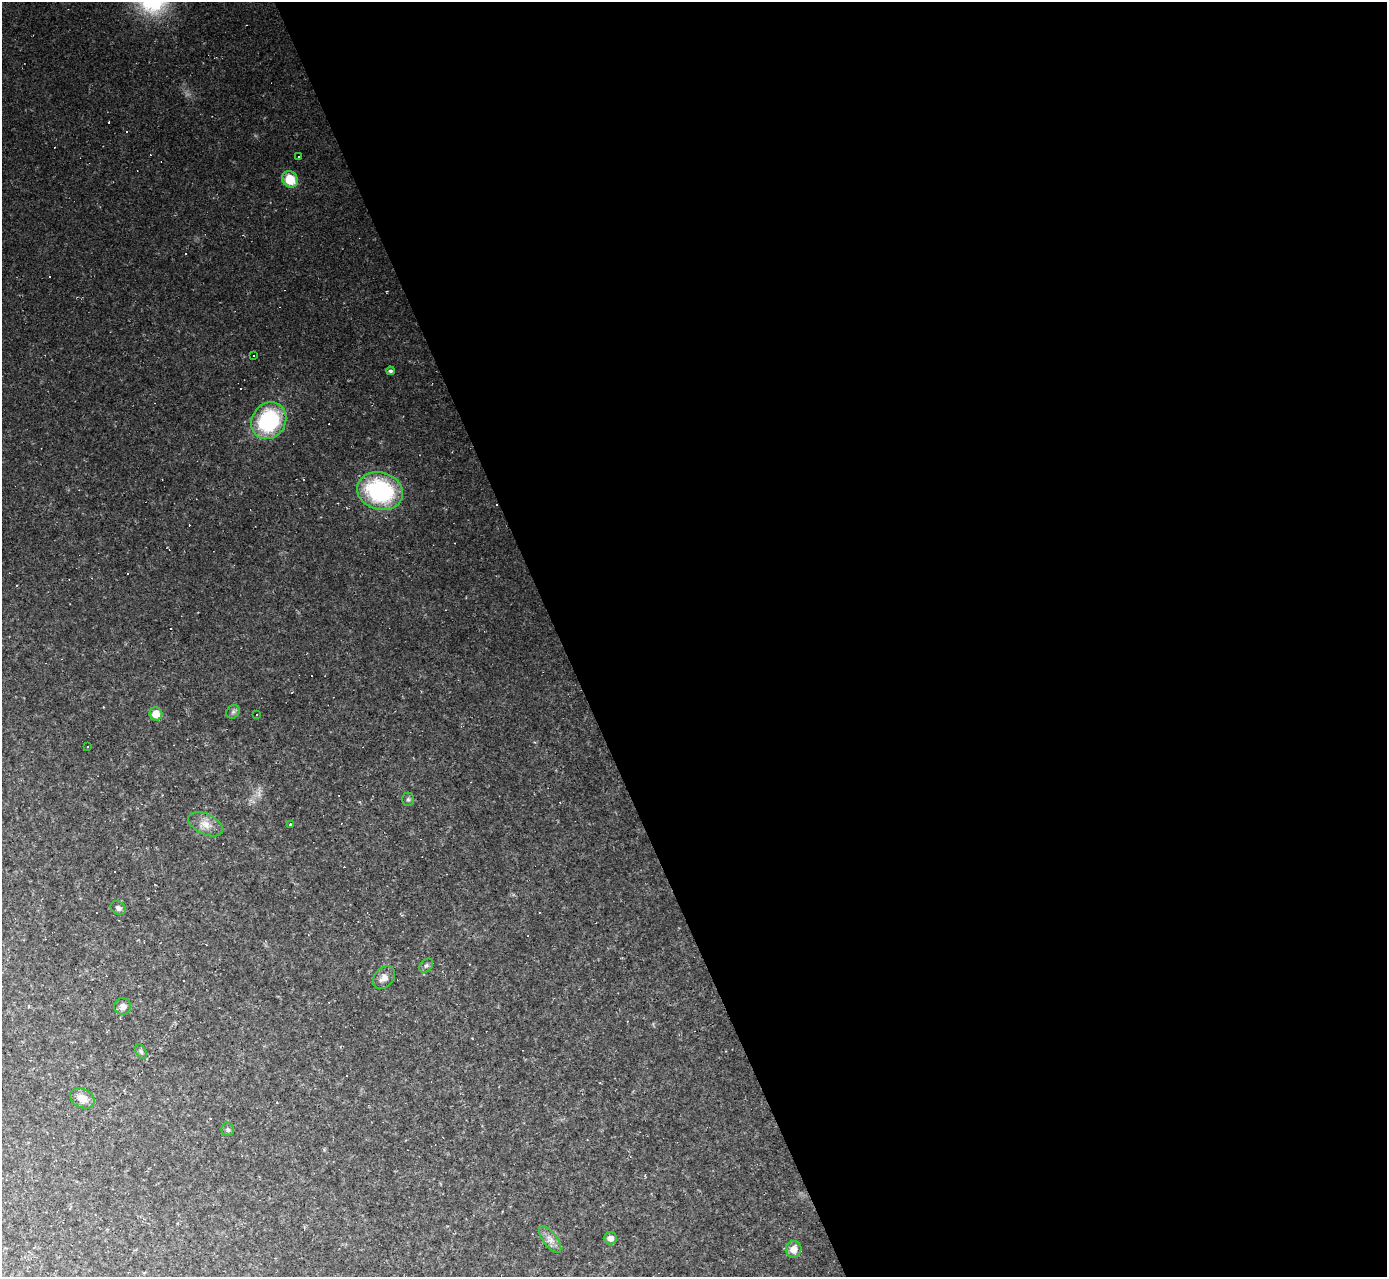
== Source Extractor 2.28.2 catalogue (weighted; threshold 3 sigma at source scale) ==
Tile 8 of 4 x 4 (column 4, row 2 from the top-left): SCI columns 4155-5539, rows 2828-4102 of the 5539 x 5526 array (HDU 1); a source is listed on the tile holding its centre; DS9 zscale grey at full resolution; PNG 1389 x 1279 px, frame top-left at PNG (2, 2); each listed source drawn as its Kron ellipse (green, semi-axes under 4 px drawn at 4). Shown black and unused: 60% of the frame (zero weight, under 2 of 3 exposures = <1% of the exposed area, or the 3 px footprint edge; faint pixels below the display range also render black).
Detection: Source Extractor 2.28.2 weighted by HDU 2 'WHT'; one run over the whole footprint, this tile lists its part. Background 0.0438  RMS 0.0071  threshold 0.032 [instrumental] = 3 sigma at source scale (4.5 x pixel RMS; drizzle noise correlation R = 1.50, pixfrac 1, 0.05/0.05 arcsec/px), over >= 5 px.
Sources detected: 46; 23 cosmic-ray / hot-pixel residue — neither listed nor drawn; the other 23 listed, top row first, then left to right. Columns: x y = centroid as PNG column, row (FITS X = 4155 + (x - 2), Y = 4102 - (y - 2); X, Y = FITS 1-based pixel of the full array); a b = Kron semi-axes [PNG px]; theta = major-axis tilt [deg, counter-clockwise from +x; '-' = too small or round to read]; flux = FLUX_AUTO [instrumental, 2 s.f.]
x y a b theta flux
298 156 3 2 - 0.89
290 179 8 7 - 19
254 356 3 2 - 0.87
390 371 4 4 - 1.4
269 421 19 16 55 70
380 491 23 18 -16 81
233 712 7 6 - 1.9
156 714 6 6 - 10
257 715 3 2 - 1.1
88 746 3 3 - 1.2
408 799 7 5 -90 1.4
206 824 18 10 -25 7.8
290 824 3 3 - 1.3
118 908 8 6 -36 2.4
426 965 8 5 47 1.7
384 978 13 9 46 5.2
123 1006 8 8 - 4.1
141 1052 8 5 -63 1.5
82 1098 13 9 -26 8.3
228 1129 7 6 - 1.4
610 1238 6 6 - 4.1
550 1239 16 7 -52 5.1
794 1249 8 8 - 8.6